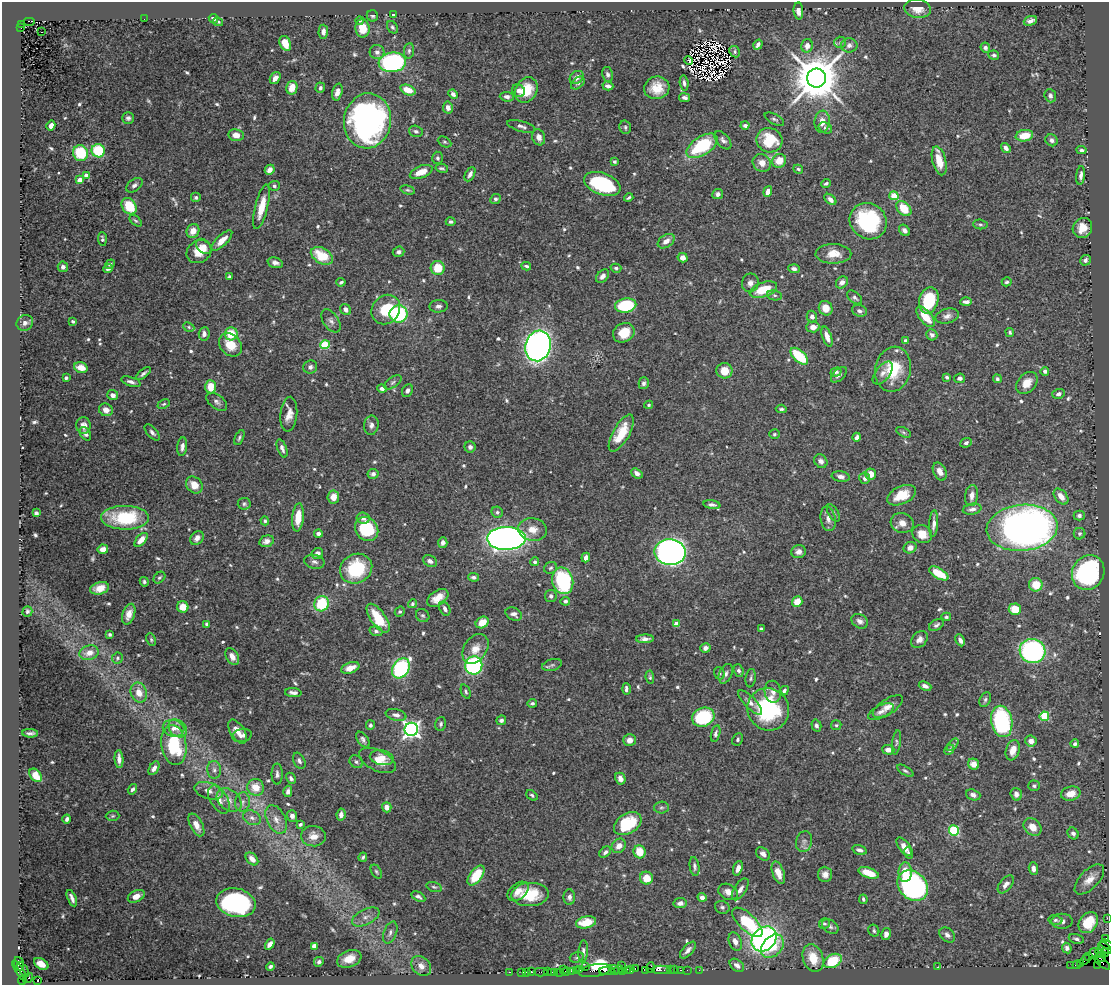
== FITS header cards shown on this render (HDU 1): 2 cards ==
NAXIS1  =                 1107
NAXIS2  =                  983

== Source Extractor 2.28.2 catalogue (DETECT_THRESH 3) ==
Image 1107 x 983 px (HDU 1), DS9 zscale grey, 1 PNG px = 1 image px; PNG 1111 x 987 px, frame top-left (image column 1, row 983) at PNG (2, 2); each listed source drawn as its Kron ellipse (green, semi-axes under 4 px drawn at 4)
Background 2.46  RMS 0.026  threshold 0.0778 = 3 sigma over >= 5 px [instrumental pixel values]
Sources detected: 667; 8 with non-positive FLUX_AUTO (blend fragments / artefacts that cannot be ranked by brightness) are neither listed nor drawn; of the other 659, the 500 brightest by FLUX_AUTO listed and drawn (159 fainter detections omitted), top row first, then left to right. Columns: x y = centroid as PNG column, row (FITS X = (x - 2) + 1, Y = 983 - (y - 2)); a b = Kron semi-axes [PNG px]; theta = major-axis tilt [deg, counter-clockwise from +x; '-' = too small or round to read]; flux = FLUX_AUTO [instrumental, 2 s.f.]
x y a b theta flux
918 9 13 9 -7 22
798 11 8 5 -86 11
394 15 3 3 - 3.2
372 16 6 5 - 3.6
144 19 2 2 - 6.8
213 19 5 4 - 5.1
360 20 4 4 - 3.4
29 21 6 2 0 500
1030 21 7 4 20 6.6
218 22 5 4 - 3.5
21 24 3 2 - 130
392 27 6 5 - 3.5
21 28 2 2 - 190
363 28 9 7 -81 33
42 32 3 2 - 4
323 32 7 4 87 8.5
840 42 6 5 - 4.1
285 43 8 5 -64 25
758 45 5 3 - 6.2
849 45 8 7 - 7.4
807 46 7 5 77 12
985 48 5 4 - 5.2
409 51 8 5 83 3.9
377 52 7 7 - 6.9
735 52 6 5 - 3.4
994 55 5 4 - 4.3
689 60 4 3 - 7.1
392 62 14 10 6 290
607 74 7 5 -78 5.4
577 77 7 6 - 11
275 78 6 4 54 10
816 78 9 9 - 9200
578 83 8 5 41 4.4
684 83 7 4 -82 4.5
608 86 5 4 - 6.4
292 88 7 5 77 27
320 88 5 4 - 4.3
657 88 13 11 15 29
408 90 8 5 -21 26
526 90 13 10 62 40
519 91 7 6 - 8.3
337 92 8 5 75 10
453 94 5 4 - 7.2
1050 96 7 5 -69 5.8
507 97 7 5 -4 5.7
685 98 5 4 - 5.8
448 108 6 5 - 9.9
128 118 6 6 - 4.8
774 119 10 5 -28 4.4
367 121 27 23 81 610
822 122 11 7 84 16
745 125 4 4 - 6.1
51 126 5 4 - 9.9
521 126 14 5 -15 6.4
625 127 7 5 -74 3.9
825 128 7 5 -26 4
416 131 7 5 -17 4.9
236 135 7 6 - 16
1024 136 9 5 10 36
539 137 8 6 -70 11
723 140 11 6 -49 7.3
769 140 13 12 - 67
1052 140 6 5 - 5.7
445 142 7 5 -27 3.1
702 146 17 9 33 120
1006 148 5 4 - 7.7
1081 150 5 4 - 4.1
98 151 7 6 - 86
80 153 8 7 - 79
437 158 6 5 - 3.7
779 161 7 6 - 27
939 161 15 7 -76 29
614 162 4 4 - 4
762 163 9 8 - 16
442 168 6 3 -10 3.1
798 169 5 4 - 3.3
270 170 5 4 - 12
421 172 12 6 22 24
470 174 7 4 63 7
86 175 4 4 - 12
1081 175 9 4 83 6
80 180 4 4 - 21
826 183 5 3 - 2.9
602 184 19 10 -21 150
134 185 9 6 37 6.3
274 186 5 5 - 4.2
408 190 7 4 -16 3.1
768 191 6 4 70 13
718 194 5 5 - 5.1
894 196 4 4 - 45
196 197 5 5 - 4.5
629 198 5 3 - 3.3
495 199 5 4 - 4.5
830 199 7 4 -42 9.9
129 206 9 6 -53 58
262 207 23 6 76 34
904 209 9 6 -46 46
136 221 7 4 -43 3
868 221 19 17 -38 180
451 222 5 4 - 4.5
980 224 7 5 -7 3.7
1082 228 10 9 - 22
904 230 6 5 - 7.1
193 231 7 6 - 18
102 239 7 4 -85 4.4
222 240 13 5 44 19
666 241 9 6 34 11
204 246 9 6 -43 9.5
199 252 13 11 34 30
398 252 6 5 - 5.6
833 254 18 10 -1 26
322 256 12 7 -29 53
683 258 5 4 - 12
1085 260 5 5 - 5.7
275 263 8 5 -17 6.8
110 264 5 4 - 3.9
526 266 5 3 - 3.8
63 267 5 5 - 5.9
438 268 7 7 - 44
616 268 5 4 - 3.2
108 269 5 3 - 4.1
794 269 6 4 -5 6.7
602 276 8 5 49 8.3
229 277 4 4 - 4.1
341 282 4 3 - 3.5
842 282 7 5 47 9
1007 282 5 4 - 3.2
750 283 9 8 - 9.1
763 290 14 7 19 51
774 295 7 5 -7 3.6
855 297 9 5 -40 4.5
929 300 13 9 73 92
966 302 6 3 2 6.8
626 305 11 7 9 120
438 306 9 6 4 5.8
826 308 7 6 - 21
346 309 6 5 - 8.4
386 309 15 13 51 64
859 311 7 6 - 5.8
398 314 9 8 - 140
812 316 6 5 - 6.7
947 316 12 7 14 8.4
926 317 12 6 -51 36
73 321 4 3 - 3.1
331 321 13 7 -56 7.9
25 323 8 7 - 7.1
189 327 6 4 -24 2.9
813 327 6 5 - 13
1010 332 4 3 - 3.3
624 333 11 9 28 32
204 334 7 5 84 7.8
231 334 6 6 - 40
932 335 5 5 - 7
827 337 10 4 -72 14
906 341 4 3 - 4.7
230 345 13 10 -45 35
325 345 5 4 - 89
538 346 15 12 72 890
799 356 11 5 -43 77
310 367 7 6 - 5.7
81 368 7 5 -16 19
893 369 23 17 78 73
724 371 8 7 - 24
1045 371 4 4 - 7
836 372 6 4 17 3.6
143 373 9 3 38 4.7
883 373 13 7 52 11
839 375 9 5 43 5.3
947 377 4 3 - 3.1
66 378 3 3 - 3.4
960 378 5 4 - 6.7
997 379 4 4 - 3.8
131 382 10 4 -17 6.6
393 382 10 5 35 4.2
644 383 6 5 - 4.7
1027 383 12 9 48 24
211 387 6 5 - 31
382 389 5 4 - 6
407 391 7 5 65 6.1
1058 394 6 5 - 6.4
113 395 5 5 - 9
217 402 12 6 -37 6.7
164 404 6 4 26 2.9
649 405 4 4 - 2.9
781 409 5 3 - 3.2
106 410 7 6 - 13
289 414 17 8 85 17
83 425 8 7 - 9.2
371 425 9 7 81 7.7
152 432 10 5 -48 5.6
903 432 8 4 -28 3.3
621 433 21 8 61 44
85 434 7 5 -60 5.6
774 434 5 4 - 3
857 437 4 3 - 5.3
239 438 8 4 66 3.8
966 443 6 4 25 4.5
182 447 9 5 83 7.6
470 447 5 5 - 5.8
282 448 9 4 -70 6
821 461 7 6 - 7.1
940 471 9 6 -63 12
637 473 6 4 -39 7.9
373 474 5 5 - 6.6
871 474 5 5 - 19
841 476 9 5 -9 8.9
865 478 5 5 - 6.7
194 485 9 7 -47 23
902 495 15 9 26 39
972 495 11 6 82 10
1061 496 9 6 -50 16
333 497 6 6 - 20
244 504 6 6 - 4
712 505 8 4 -8 5.4
972 509 9 5 11 7
497 512 6 5 - 3.8
36 513 4 4 - 5
833 513 10 5 -60 4.5
1079 515 5 5 - 5.4
298 517 14 6 84 33
125 518 24 12 -1 110
363 518 7 5 -9 7.2
828 519 12 7 -79 9.6
265 521 4 4 - 3.1
902 523 11 10 - 15
934 524 13 4 86 8.7
1022 528 35 23 5 950
367 529 13 11 -50 110
533 529 14 11 -8 23
318 534 4 4 - 7.8
922 534 10 8 -27 22
1079 534 6 5 - 3.7
197 538 8 6 51 11
506 538 19 11 0 1200
141 540 8 4 47 20
267 541 7 5 17 9.3
443 543 5 4 - 7.3
910 548 6 5 - 8.7
103 549 5 4 - 12
670 552 15 13 -2 1300
798 552 7 6 - 8.7
317 553 6 5 - 9.8
586 558 5 4 - 8.7
430 561 7 5 -29 7.6
314 562 10 7 -12 6.6
535 562 4 4 - 4.7
551 568 7 5 21 3.7
356 569 16 14 29 120
939 573 11 5 -30 47
1088 573 18 16 62 260
474 577 5 4 - 4.8
159 578 6 5 - 3.4
563 581 13 10 -76 180
144 582 5 4 - 3.7
1036 585 7 6 - 34
100 588 9 6 15 17
551 596 6 5 - 5.6
438 598 12 7 34 19
565 601 5 4 - 4.9
797 602 5 5 - 29
321 604 8 7 - 81
412 604 4 4 - 3
183 607 6 5 - 24
445 609 7 5 -64 6.9
1015 609 6 5 - 44
27 611 5 5 - 3.1
400 612 5 5 - 3.6
129 614 11 6 70 13
514 614 9 6 -27 8.3
423 616 7 6 - 3.7
946 617 5 4 - 3
378 618 17 7 -54 60
860 621 9 6 -32 7.2
482 622 7 5 33 21
207 624 4 4 - 5.2
676 624 4 4 - 27
936 625 8 5 32 4.5
761 629 4 4 - 5.1
376 631 6 5 - 4.8
110 635 3 3 - 2.9
645 639 9 4 2 6.5
919 639 9 7 45 9.4
151 640 7 4 -65 2.9
960 640 6 4 -63 6.6
705 648 5 4 - 7.5
475 649 16 11 56 20
1032 651 13 12 - 360
89 653 10 7 15 16
232 657 9 6 -59 13
117 658 5 5 - 3
474 665 9 8 - 280
552 665 10 5 15 4.4
350 668 9 5 20 19
401 668 11 8 59 230
739 670 6 5 - 4.4
719 673 6 5 - 3.6
726 674 10 6 68 6.4
650 677 6 4 -83 2.9
751 678 9 5 82 3.9
925 686 6 4 -22 7.2
626 689 6 3 -89 5.4
784 690 5 4 - 5.1
466 692 7 4 -67 3.5
773 692 11 8 -81 10
139 693 10 8 -69 21
293 693 8 4 -4 6.7
985 700 8 5 62 3.9
750 702 16 5 -45 10
532 703 5 4 - 3.4
888 707 17 7 33 15
768 709 21 20 - 180
881 712 14 6 26 9.5
396 715 10 5 -13 7.2
1044 716 5 5 - 88
703 717 11 9 20 130
501 720 5 4 - 5.1
1002 721 16 10 -79 190
441 724 7 5 75 4
370 725 5 4 - 3.7
836 725 5 5 - 2.9
816 726 6 5 - 5.4
174 728 11 8 -11 15
178 728 10 8 -39 12
411 729 7 6 - 760
238 732 13 7 -58 16
30 733 8 3 -2 5.6
716 733 8 4 76 4.3
242 735 10 6 11 9.8
363 739 9 5 -53 5.3
738 739 6 5 - 3.8
629 740 6 6 - 12
1031 741 6 5 - 12
896 742 12 4 82 4.2
1075 744 4 3 - 4
174 745 20 12 -81 120
953 745 7 4 49 3
888 750 6 5 - 13
949 750 5 4 - 4
1013 750 10 7 72 19
382 758 12 7 -11 15
119 759 9 4 -86 9.3
299 761 8 5 -63 5.1
377 761 20 10 -26 25
356 762 7 6 - 4.1
974 764 6 5 - 12
154 768 7 4 59 8.4
214 770 9 7 -86 7.3
905 771 9 4 -31 3.7
277 774 10 5 -89 5.4
36 775 7 5 -50 29
291 778 6 4 -60 4
620 779 6 5 - 9.2
1034 786 6 5 - 3.4
256 787 8 8 - 25
132 789 5 4 - 4.4
209 791 14 8 -17 12
288 791 5 4 - 5.6
1016 794 6 5 - 8.4
1071 794 10 7 15 20
532 795 6 4 -38 3.3
973 795 7 5 -20 5.8
219 799 15 8 -60 16
229 800 14 10 -41 15
242 802 9 7 80 7.1
387 807 5 4 - 13
661 807 7 6 - 3.9
341 815 6 4 81 9
113 816 7 5 2 2.9
292 816 5 5 - 7.6
252 818 9 6 -28 7.4
67 819 4 3 - 5
276 819 15 9 -64 15
300 824 4 3 - 3.2
628 824 15 10 31 78
196 825 12 6 -63 16
1032 827 10 7 -44 20
954 830 5 5 - 140
1073 833 6 5 - 5.5
313 836 12 10 -6 17
804 841 11 8 75 7.8
619 846 8 6 49 15
904 847 10 5 -54 15
859 850 7 4 -17 6.7
605 852 7 4 42 5.3
640 852 6 6 - 34
909 853 6 4 -71 2.9
763 854 8 5 -41 9.8
363 857 4 3 - 3.5
252 859 7 5 -46 13
694 866 9 4 -81 5.2
738 868 8 4 70 12
1033 869 6 4 -83 7.2
376 872 7 5 -59 3.2
905 872 10 6 89 25
778 873 12 6 -70 21
869 873 10 5 -19 35
825 874 7 7 - 9.9
476 875 11 6 54 52
646 878 6 6 - 29
1089 879 19 9 46 20
1006 884 10 6 51 7.9
913 886 17 13 -47 470
434 887 8 4 -16 3.2
740 889 12 6 57 9.8
518 891 12 7 39 15
728 892 10 7 -26 13
530 894 19 11 3 53
136 896 9 5 24 13
418 897 7 4 -29 5.5
569 897 7 6 - 6.5
702 897 5 4 - 8.5
72 898 9 3 -66 6.6
863 899 4 3 - 2.9
236 903 20 14 -12 320
680 903 6 5 - 8.6
722 907 7 6 - 4.6
366 917 15 7 26 12
1107 918 2 2 - 51
1055 920 7 5 -8 3.1
1062 921 10 7 2 8.1
586 922 10 6 10 35
747 922 19 8 -44 120
1088 923 11 8 53 47
824 924 5 5 - 3.6
830 927 9 6 -34 6.8
874 931 6 5 - 3.7
390 932 11 6 69 7.4
886 934 6 4 78 8
947 935 9 6 -42 7.1
764 939 14 11 44 540
1076 939 8 4 -13 4.2
1105 939 4 3 - 180
735 942 9 6 -68 11
270 944 6 4 57 11
1106 944 6 3 -26 360
314 946 4 4 - 26
772 946 13 9 47 41
1067 948 5 4 - 5.2
1105 948 7 2 -41 280
688 950 10 5 47 7.5
583 951 11 4 86 6.4
1100 951 6 4 84 620
1094 953 6 4 41 800
1105 953 4 3 - 170
1088 956 3 2 - 110
577 957 7 5 17 3.2
1101 957 5 4 - 210
813 958 14 10 -71 34
349 959 13 8 21 24
1085 960 5 2 - 150
833 961 9 6 28 68
319 962 5 4 - 5.2
1102 963 9 2 -38 160
19 964 7 4 -72 540
41 964 8 5 -31 16
1081 964 4 2 - 120
621 965 2 2 - 36
737 965 8 5 -38 8.6
1071 965 2 2 - 60
1077 965 4 3 - 250
1098 965 2 2 - 27
421 966 11 8 -47 14
270 967 4 3 - 3.8
585 967 2 2 - 4.7
938 967 3 2 - 11
635 968 3 2 - 79
650 968 5 3 - 210
23 969 8 3 -54 600
670 969 3 2 - 230
563 970 3 2 - 210
576 970 3 3 - 180
580 970 2 2 - 52
595 970 17 6 8 820
614 970 5 3 - 660
619 970 4 3 - 370
627 970 4 2 - 240
631 970 4 2 - 220
646 970 2 2 - 78
661 970 9 3 -1 310
674 970 3 2 - 350
680 970 3 2 - 140
687 970 2 2 - 120
699 970 2 2 - 66
20 971 12 4 -58 1200
547 971 4 3 - 310
572 971 4 2 - 200
607 971 8 2 0 900
623 971 3 2 - 60
509 972 3 2 - 77
521 972 2 2 - 100
527 972 3 2 - 91
532 972 3 3 - 250
541 972 7 2 0 190
551 972 3 2 - 240
555 972 3 2 - 160
559 972 2 2 - 260
566 972 5 2 - 300
28 978 6 4 40 310
38 980 3 3 - 1900
22 981 4 4 - 130
At the frame edge (FLAGS 8, measured only in part): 2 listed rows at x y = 1107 918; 1106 944
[159 fainter detections neither listed nor drawn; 8 non-positive-flux detections neither listed nor drawn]